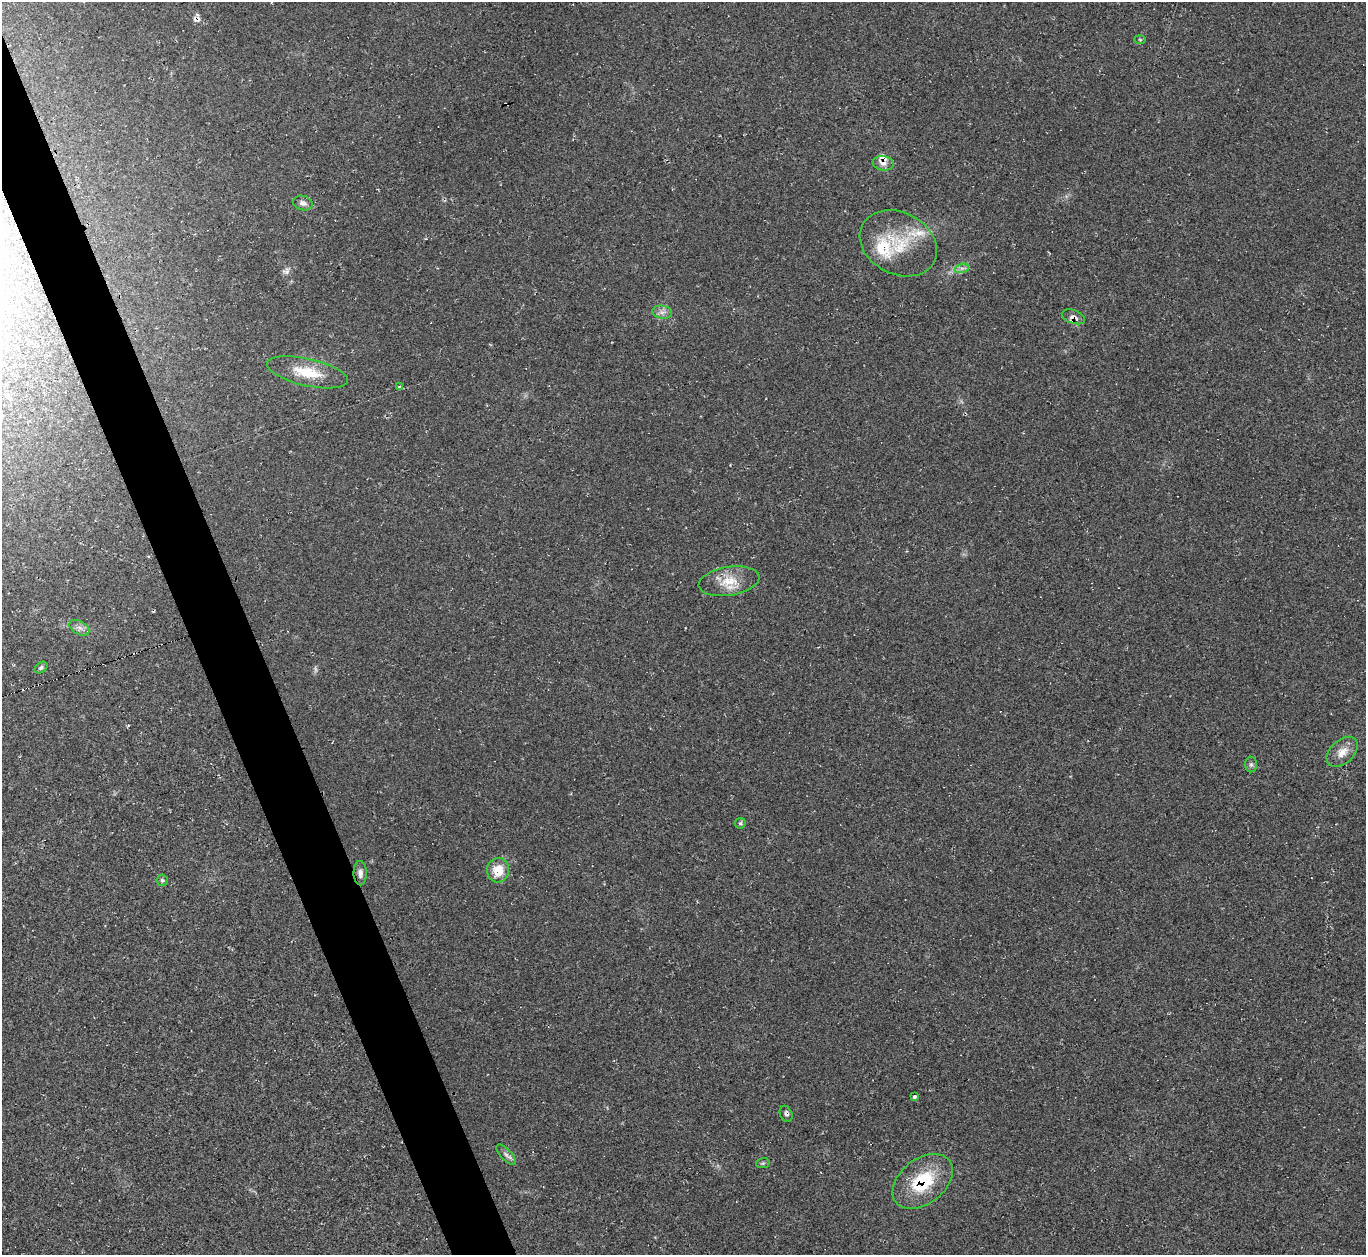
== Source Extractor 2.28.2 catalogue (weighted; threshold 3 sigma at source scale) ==
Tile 11 of 4 x 4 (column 3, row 3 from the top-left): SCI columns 2728-4091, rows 1529-2781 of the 5463 x 5446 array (HDU 1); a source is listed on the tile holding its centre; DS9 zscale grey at full resolution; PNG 1368 x 1257 px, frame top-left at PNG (2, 2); each listed source drawn as its Kron ellipse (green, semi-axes under 4 px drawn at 4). Shown black and unused: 4% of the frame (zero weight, under 2 of 3 exposures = <1% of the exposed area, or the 3 px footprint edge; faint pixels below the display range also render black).
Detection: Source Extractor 2.28.2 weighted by HDU 2 'WHT'; one run over the whole footprint, this tile lists its part. Background 0.0604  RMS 0.0071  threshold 0.0319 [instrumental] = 3 sigma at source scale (4.5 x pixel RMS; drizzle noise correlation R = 1.50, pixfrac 1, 0.05/0.05 arcsec/px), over >= 5 px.
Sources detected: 28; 2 cosmic-ray / hot-pixel residue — neither listed nor drawn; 3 inside a brighter listed object's ellipse — not listed separately; the other 23 listed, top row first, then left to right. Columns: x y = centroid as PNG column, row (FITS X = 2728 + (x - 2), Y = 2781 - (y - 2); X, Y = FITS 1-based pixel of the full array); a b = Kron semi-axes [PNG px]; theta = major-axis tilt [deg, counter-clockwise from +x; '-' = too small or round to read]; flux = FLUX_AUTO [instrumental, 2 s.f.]
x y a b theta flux
1140 39 6 4 -2 0.84
883 163 10 7 -8 4.3
303 203 10 7 -15 3.1
898 243 40 31 -27 40
962 268 7 4 18 2.1
662 312 10 6 -7 3.3
1073 317 12 6 -19 4.1
307 372 41 13 -13 23
400 387 3 3 - 5.2
729 581 31 14 9 16
79 628 11 6 -30 3.2
41 667 7 5 38 1.4
1342 752 18 11 43 8.1
1251 764 8 6 90 1.7
740 823 6 5 - 1.3
498 870 12 11 - 13
360 873 12 6 -89 3
162 880 5 5 - 1.2
914 1096 3 3 - 26
786 1114 8 6 -64 2.1
506 1155 13 5 -48 2.6
763 1163 7 5 11 1.3
923 1181 34 22 38 39
Overlapping masked pixels (flux is a lower limit): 2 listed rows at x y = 1073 317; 923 1181